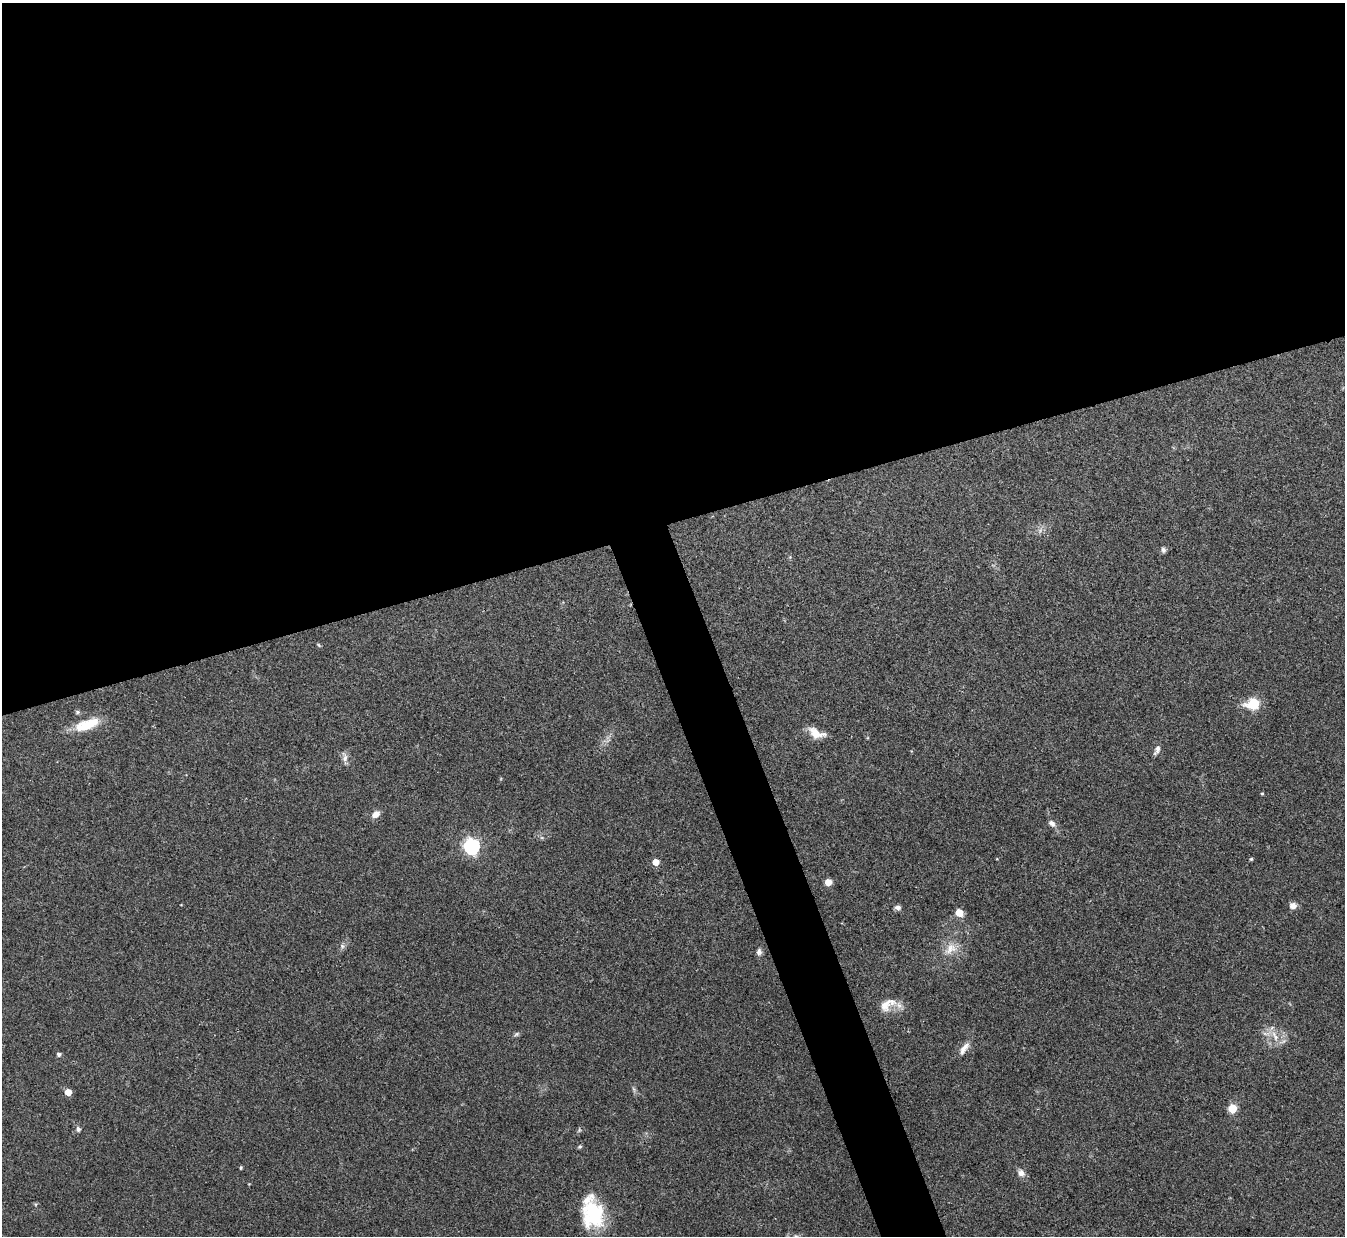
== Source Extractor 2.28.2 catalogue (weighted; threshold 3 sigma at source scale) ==
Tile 2 of 4 x 4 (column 2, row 1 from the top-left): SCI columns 1345-2687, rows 3854-5087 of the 5378 x 5363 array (HDU 1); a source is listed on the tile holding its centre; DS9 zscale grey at full resolution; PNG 1347 x 1238 px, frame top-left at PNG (2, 3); no overlay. Shown black and unused: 45% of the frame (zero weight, under 3 of 4 exposures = <1% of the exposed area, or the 3 px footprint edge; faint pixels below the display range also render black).
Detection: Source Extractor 2.28.2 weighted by HDU 2 'WHT'; one run over the whole footprint, this tile lists its part. Background 0.0961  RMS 0.006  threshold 0.0271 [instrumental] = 3 sigma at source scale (4.5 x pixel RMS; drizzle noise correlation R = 1.50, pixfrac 1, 0.05/0.05 arcsec/px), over >= 5 px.
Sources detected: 37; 2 inside a brighter listed object's ellipse — not listed separately; the other 35 listed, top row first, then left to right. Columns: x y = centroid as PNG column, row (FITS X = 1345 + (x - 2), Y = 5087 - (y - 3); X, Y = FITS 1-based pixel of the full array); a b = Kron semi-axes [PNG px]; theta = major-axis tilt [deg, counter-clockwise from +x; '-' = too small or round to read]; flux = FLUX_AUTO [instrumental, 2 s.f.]
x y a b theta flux
1163 550 7 6 - 1.5
319 645 7 3 -53 0.72
1253 704 16 11 6 15
77 712 6 5 - 1.1
86 725 33 12 19 16
816 733 20 10 -22 8.3
1158 749 11 7 75 2.8
345 757 15 7 -79 3.1
1262 794 4 3 - 0.69
376 814 10 8 37 3.8
1052 823 9 6 -43 2.5
472 846 7 6 - 160
1251 859 4 4 - 0.72
656 862 5 5 - 8.4
828 882 5 5 - 9.2
1292 906 8 7 - 3.7
898 908 7 6 - 2.1
959 912 5 5 - 11
342 946 7 6 - 1.5
950 949 20 13 41 8.7
759 952 9 7 89 2
887 1004 25 13 32 9.2
516 1034 8 5 28 1.2
1275 1036 18 7 -64 5.6
964 1048 19 7 57 4.4
59 1054 5 4 - 1.7
634 1089 7 4 -87 1.1
68 1092 5 5 - 10
1232 1108 5 5 - 22
78 1129 7 6 - 1.6
580 1147 5 4 - 0.9
241 1168 4 3 - 0.73
1021 1173 11 9 -56 3.1
594 1213 32 22 -76 36
796 1236 6 6 - 1.3
Isophote crosses this tile's border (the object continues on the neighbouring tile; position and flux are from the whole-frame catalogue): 1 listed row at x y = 796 1236